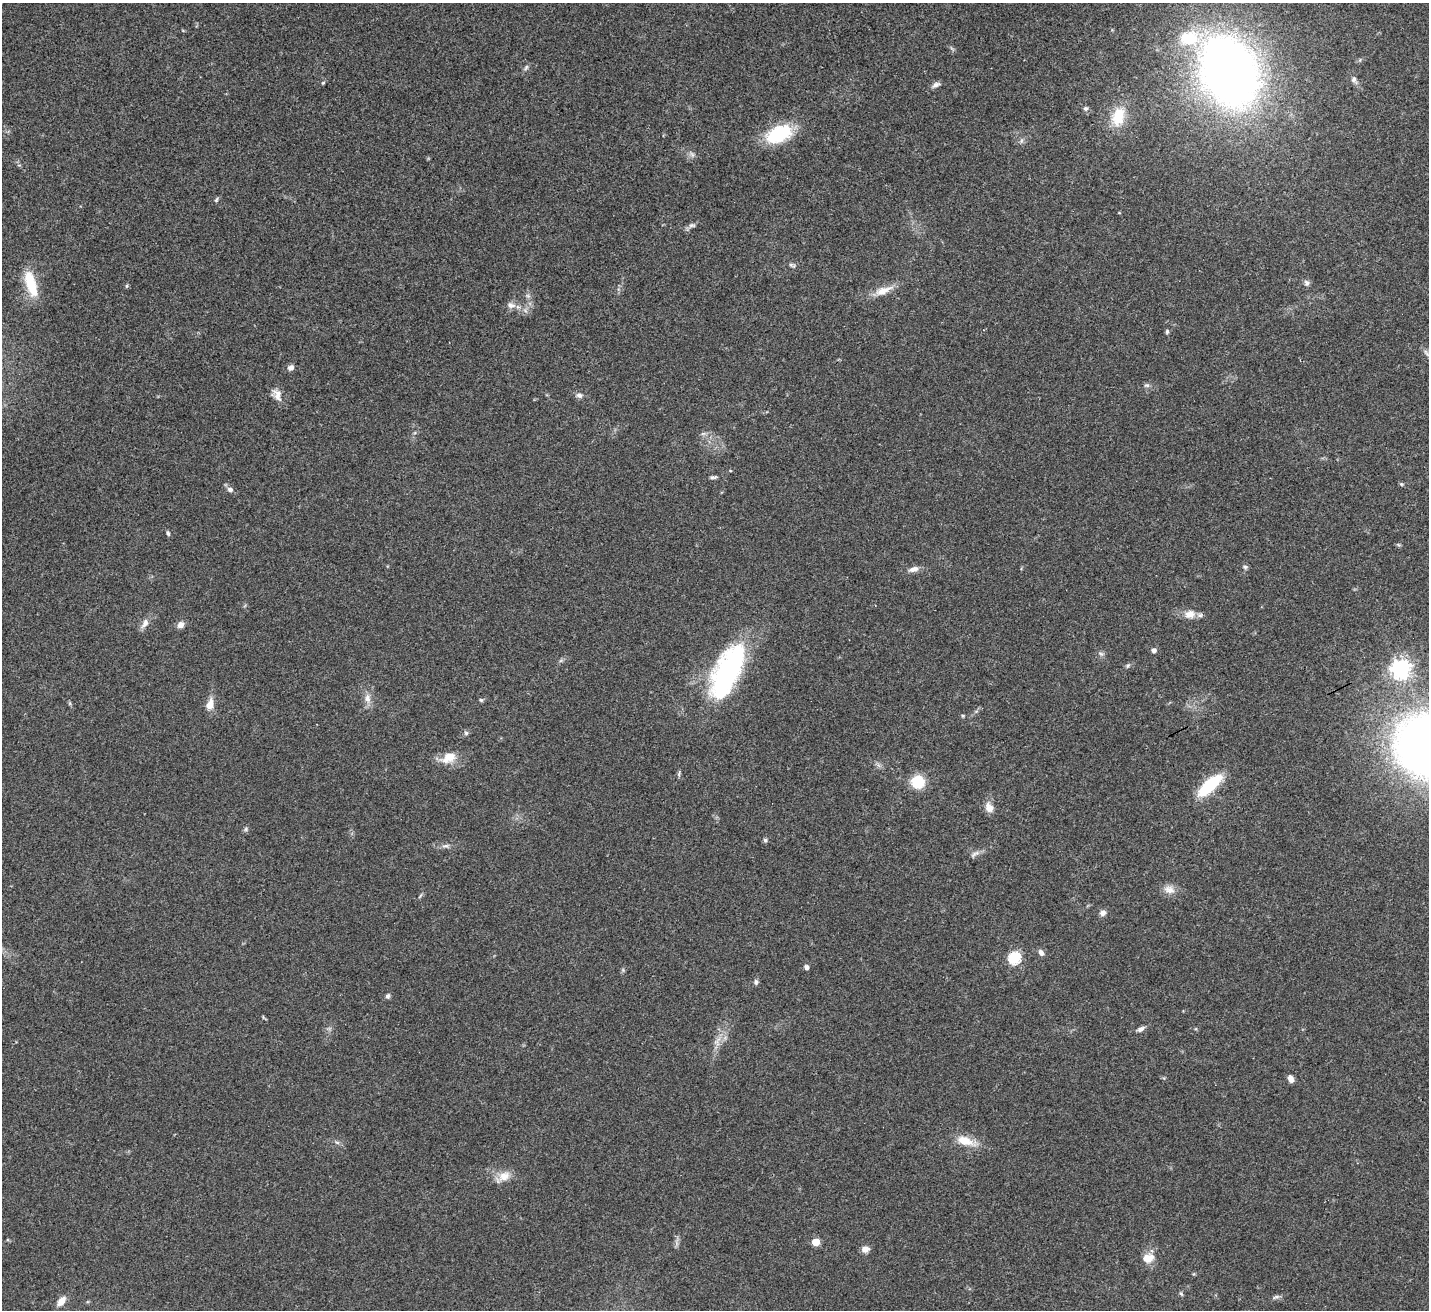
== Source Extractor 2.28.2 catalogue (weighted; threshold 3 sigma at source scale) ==
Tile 10 of 4 x 4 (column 2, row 3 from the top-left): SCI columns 1474-2900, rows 1532-2839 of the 5797 x 5807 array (HDU 1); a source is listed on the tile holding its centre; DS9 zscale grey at full resolution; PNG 1431 x 1312 px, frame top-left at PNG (2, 3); no overlay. Shown black and unused: <1% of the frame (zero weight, under 3 of 4 exposures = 5% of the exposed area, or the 3 px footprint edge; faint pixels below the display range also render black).
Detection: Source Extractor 2.28.2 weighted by HDU 2 'WHT'; one run over the whole footprint, this tile lists its part. Background 0.0412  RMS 0.0047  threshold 0.0213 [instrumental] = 3 sigma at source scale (4.5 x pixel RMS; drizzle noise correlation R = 1.50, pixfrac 1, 0.05/0.05 arcsec/px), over >= 5 px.
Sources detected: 71; all 71 listed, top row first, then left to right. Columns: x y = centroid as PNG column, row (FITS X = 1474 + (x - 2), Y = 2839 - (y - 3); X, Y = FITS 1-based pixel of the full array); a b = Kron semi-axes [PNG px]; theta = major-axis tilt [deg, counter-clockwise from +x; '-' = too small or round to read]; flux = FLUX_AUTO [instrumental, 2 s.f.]
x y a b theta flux
1189 38 26 19 0 22
526 67 8 5 63 1
1229 72 47 34 -66 470
1354 79 9 7 -69 1.6
323 83 5 4 - 0.52
936 85 12 6 24 1.7
1086 108 6 5 - 1.1
1118 116 25 16 76 12
779 134 29 16 23 26
1021 141 7 4 72 0.91
692 154 8 4 -37 1.1
216 200 7 4 58 0.72
692 225 10 5 -4 1.2
792 265 11 4 -19 1
31 283 33 11 -73 15
1306 283 9 7 -74 1.4
127 286 5 3 - 0.53
883 291 26 10 22 6.5
511 305 12 8 -14 2.5
1167 332 6 5 - 0.76
1426 353 13 4 -56 1.4
291 368 7 5 35 2.1
1147 385 8 5 -1 1.1
277 395 18 10 -70 3.8
579 395 9 6 -8 1.7
703 434 7 4 19 0.89
713 477 10 4 9 1
1401 484 5 5 - 0.61
230 490 7 6 - 1.7
168 533 7 4 -69 0.78
1245 567 7 5 12 0.92
913 569 13 7 14 2.6
1190 614 16 12 13 4.7
145 624 15 8 58 3
180 625 7 7 - 2.9
1153 650 5 5 - 2.2
1101 654 6 6 - 1
1128 665 7 4 57 0.78
1400 669 7 7 - 250
727 671 61 24 64 87
367 698 12 8 -81 3.2
481 700 6 5 - 0.65
210 704 14 8 71 4.6
466 733 6 6 - 0.89
449 757 17 11 25 7.7
918 782 10 10 - 17
1209 785 29 11 42 23
989 807 15 10 -64 3.7
246 829 7 4 89 0.79
765 840 5 5 - 0.84
445 846 10 5 12 1.5
975 854 15 5 28 1.9
1169 889 15 11 -15 4
1102 913 8 6 30 2
1041 952 8 6 -57 1.8
1014 958 6 6 - 54
806 967 4 4 - 2
756 982 8 5 -89 1.1
388 996 6 5 - 1.2
1141 1029 9 5 31 1.7
717 1042 16 9 70 4.1
1290 1078 9 6 -70 2.3
964 1141 21 10 -18 8.7
337 1142 7 4 -19 0.87
504 1176 18 12 27 5.5
815 1242 5 5 - 11
865 1249 9 7 1 2.8
1148 1258 16 11 16 5.7
1181 1294 6 5 - 0.75
1276 1297 11 4 18 1.2
61 1301 11 7 52 4.3